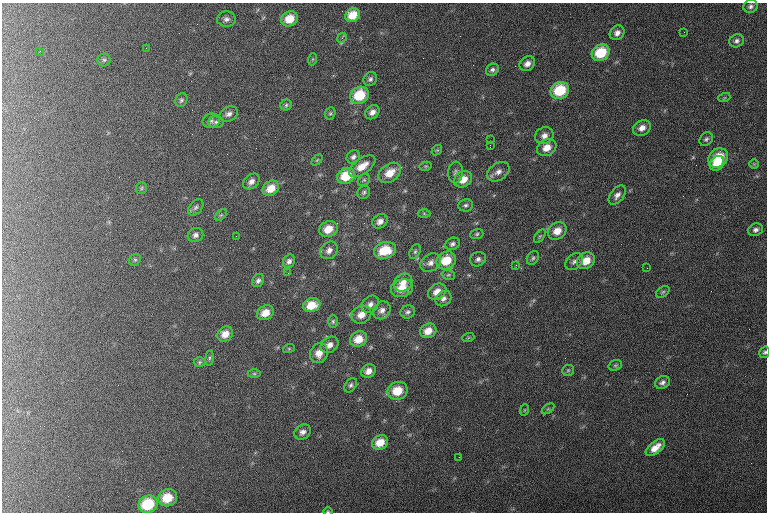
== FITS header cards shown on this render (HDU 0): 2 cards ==
NAXIS1  =                  765 / length of data axis 1
NAXIS2  =                  510 / length of data axis 2

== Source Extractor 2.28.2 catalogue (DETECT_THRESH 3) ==
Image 765 x 510 px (HDU 0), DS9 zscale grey, 1 PNG px = 1 image px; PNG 769 x 514 px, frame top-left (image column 1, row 510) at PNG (2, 3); each listed source drawn as its Kron ellipse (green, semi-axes under 4 px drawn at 4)
Background 120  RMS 6.7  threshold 20.2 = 3 sigma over >= 5 px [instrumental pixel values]
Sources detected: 118; all 118 listed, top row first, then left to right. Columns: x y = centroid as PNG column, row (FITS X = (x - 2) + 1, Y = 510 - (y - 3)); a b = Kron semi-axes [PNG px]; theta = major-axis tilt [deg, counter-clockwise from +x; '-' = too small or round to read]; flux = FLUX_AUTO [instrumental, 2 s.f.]
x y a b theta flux
750 6 7 6 - 1400
353 15 8 6 32 7600
226 19 9 7 3 1900
290 19 8 7 - 7100
684 32 2 2 - 260
617 33 8 6 44 2400
342 38 5 4 - 750
737 41 7 6 - 1500
146 48 2 2 - 280
40 51 3 2 - 310
601 53 9 8 - 16000
313 59 6 4 70 500
104 60 6 6 - 1000
527 64 8 7 - 2600
492 70 7 5 34 1200
370 79 7 6 - 1200
560 90 9 8 - 19000
360 95 9 8 - 15000
724 98 6 4 18 530
181 100 7 5 62 1000
286 105 5 5 - 810
372 112 8 6 44 2400
330 113 6 5 - 710
229 114 9 7 24 2000
211 121 8 7 - 1300
216 122 8 6 3 1200
642 128 9 7 30 3100
544 136 9 8 - 2800
706 139 7 6 - 1100
490 140 2 2 - 200
490 145 3 2 - 4200
547 148 10 8 29 5100
437 150 6 4 41 590
353 157 7 6 - 1300
718 158 10 9 - 15000
317 160 6 4 44 490
717 163 8 6 48 6100
754 164 5 5 - 510
362 166 15 7 35 6100
426 166 6 4 11 610
456 172 11 7 84 1800
498 172 12 8 34 3000
390 173 12 8 37 7000
346 176 9 8 - 12000
463 179 9 7 30 6000
364 180 6 5 - 790
251 181 9 6 41 2200
141 188 6 5 - 770
271 188 9 7 35 5800
364 192 7 6 - 1000
617 195 11 6 51 2100
466 205 7 6 - 1200
196 207 9 6 50 1300
424 213 6 4 -2 620
221 215 7 4 43 670
380 221 8 6 34 2500
328 229 9 7 24 6300
755 230 8 6 24 1600
557 231 10 8 34 5300
477 234 6 5 - 780
195 235 8 7 - 1800
236 236 2 2 - 500
540 236 8 4 54 660
452 244 7 6 - 1400
329 250 10 8 46 2400
385 250 11 8 17 12000
415 252 8 5 63 920
533 258 7 5 60 970
478 259 8 7 - 1600
135 260 6 5 - 800
446 260 10 8 32 11000
289 261 7 6 - 1600
586 261 9 8 - 6600
574 262 10 7 41 1700
430 263 11 8 35 2700
516 265 4 3 - 560
647 268 2 2 - 300
288 273 3 2 - 420
448 275 6 5 - 700
258 281 7 5 55 1300
403 282 10 8 41 3700
402 288 11 8 16 6500
437 292 10 7 30 4100
663 292 8 5 36 880
443 299 8 7 - 1800
370 304 10 7 45 2200
312 305 9 7 18 7500
382 310 9 8 - 2400
408 312 7 6 - 1200
265 313 9 7 31 5300
361 315 10 8 30 4400
333 321 7 5 -90 830
428 331 8 7 - 4900
225 334 8 7 - 4100
468 338 6 4 19 490
359 339 9 7 28 6300
329 345 9 7 34 2900
289 348 6 4 19 530
765 352 6 5 - 850
319 353 10 8 65 4700
209 358 7 4 82 720
200 362 6 5 - 730
615 365 7 5 20 830
568 370 6 5 - 750
368 371 7 6 - 3000
254 374 6 4 0 590
662 382 8 6 30 1500
351 385 8 5 57 1100
398 391 10 9 - 9100
548 409 7 4 36 620
524 410 6 3 71 480
303 432 9 7 34 2200
380 442 8 7 - 6100
655 448 11 6 40 4500
459 457 2 2 - 310
168 498 10 8 25 9600
148 504 10 8 29 19000
328 511 4 3 - 410
At the frame edge (FLAGS 8, measured only in part): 2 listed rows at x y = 765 352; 328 511